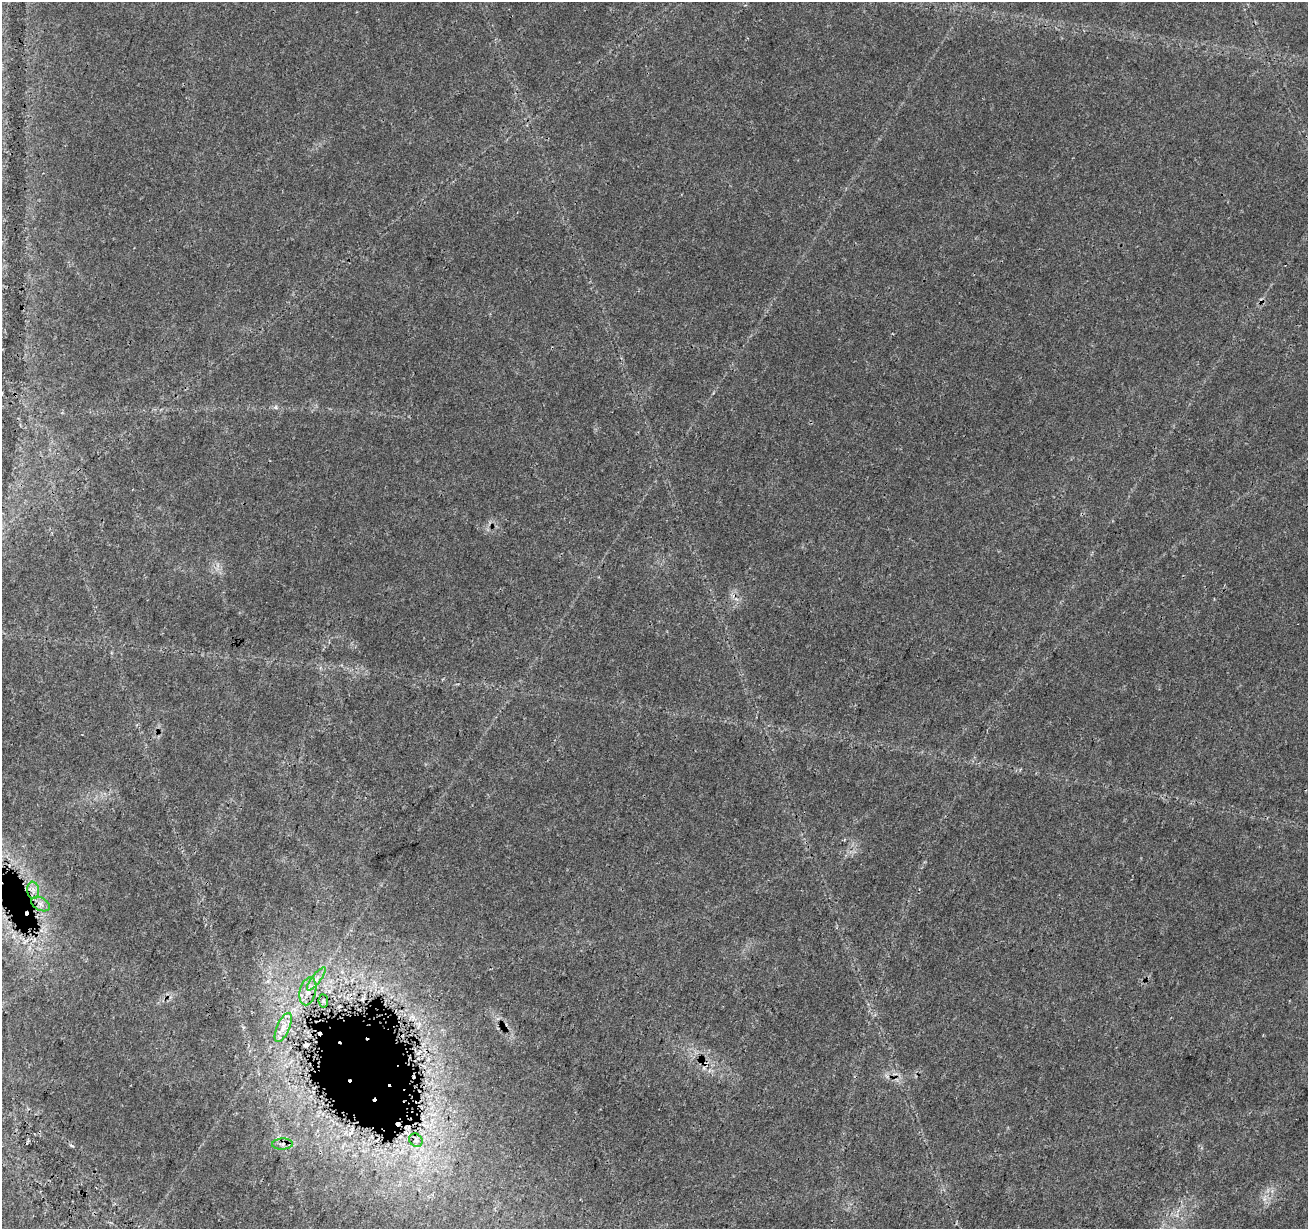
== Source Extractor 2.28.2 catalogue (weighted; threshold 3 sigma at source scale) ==
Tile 7 of 4 x 4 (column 3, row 2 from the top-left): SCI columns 2624-3929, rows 2736-3962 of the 5237 x 5409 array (HDU 1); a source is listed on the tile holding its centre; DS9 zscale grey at full resolution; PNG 1310 x 1231 px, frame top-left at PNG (2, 2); each listed source drawn as its Kron ellipse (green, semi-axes under 4 px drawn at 4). Shown black and unused: <1% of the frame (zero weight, under 3 of 4 exposures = <1% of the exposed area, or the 3 px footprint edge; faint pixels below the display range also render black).
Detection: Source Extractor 2.28.2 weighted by HDU 2 'WHT'; one run over the whole footprint, this tile lists its part. Background 0.0274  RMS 0.0023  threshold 0.0105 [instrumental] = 3 sigma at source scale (4.5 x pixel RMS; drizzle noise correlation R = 1.50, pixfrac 1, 0.0396/0.0396 arcsec/px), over >= 5 px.
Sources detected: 13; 5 cosmic-ray / hot-pixel residue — neither listed nor drawn; the other 8 listed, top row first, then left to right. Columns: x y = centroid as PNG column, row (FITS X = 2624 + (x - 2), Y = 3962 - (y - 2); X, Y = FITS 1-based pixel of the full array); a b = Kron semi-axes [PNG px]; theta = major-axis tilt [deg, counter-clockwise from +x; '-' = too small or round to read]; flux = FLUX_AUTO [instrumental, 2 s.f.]
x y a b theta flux
33 890 9 6 -81 1.1
40 904 10 6 -28 1.1
316 979 14 4 53 1.2
308 991 14 8 76 2
323 1001 7 4 -83 0.4
283 1028 15 6 67 1.7
416 1140 7 6 - 0.71
282 1144 10 5 3 0.9